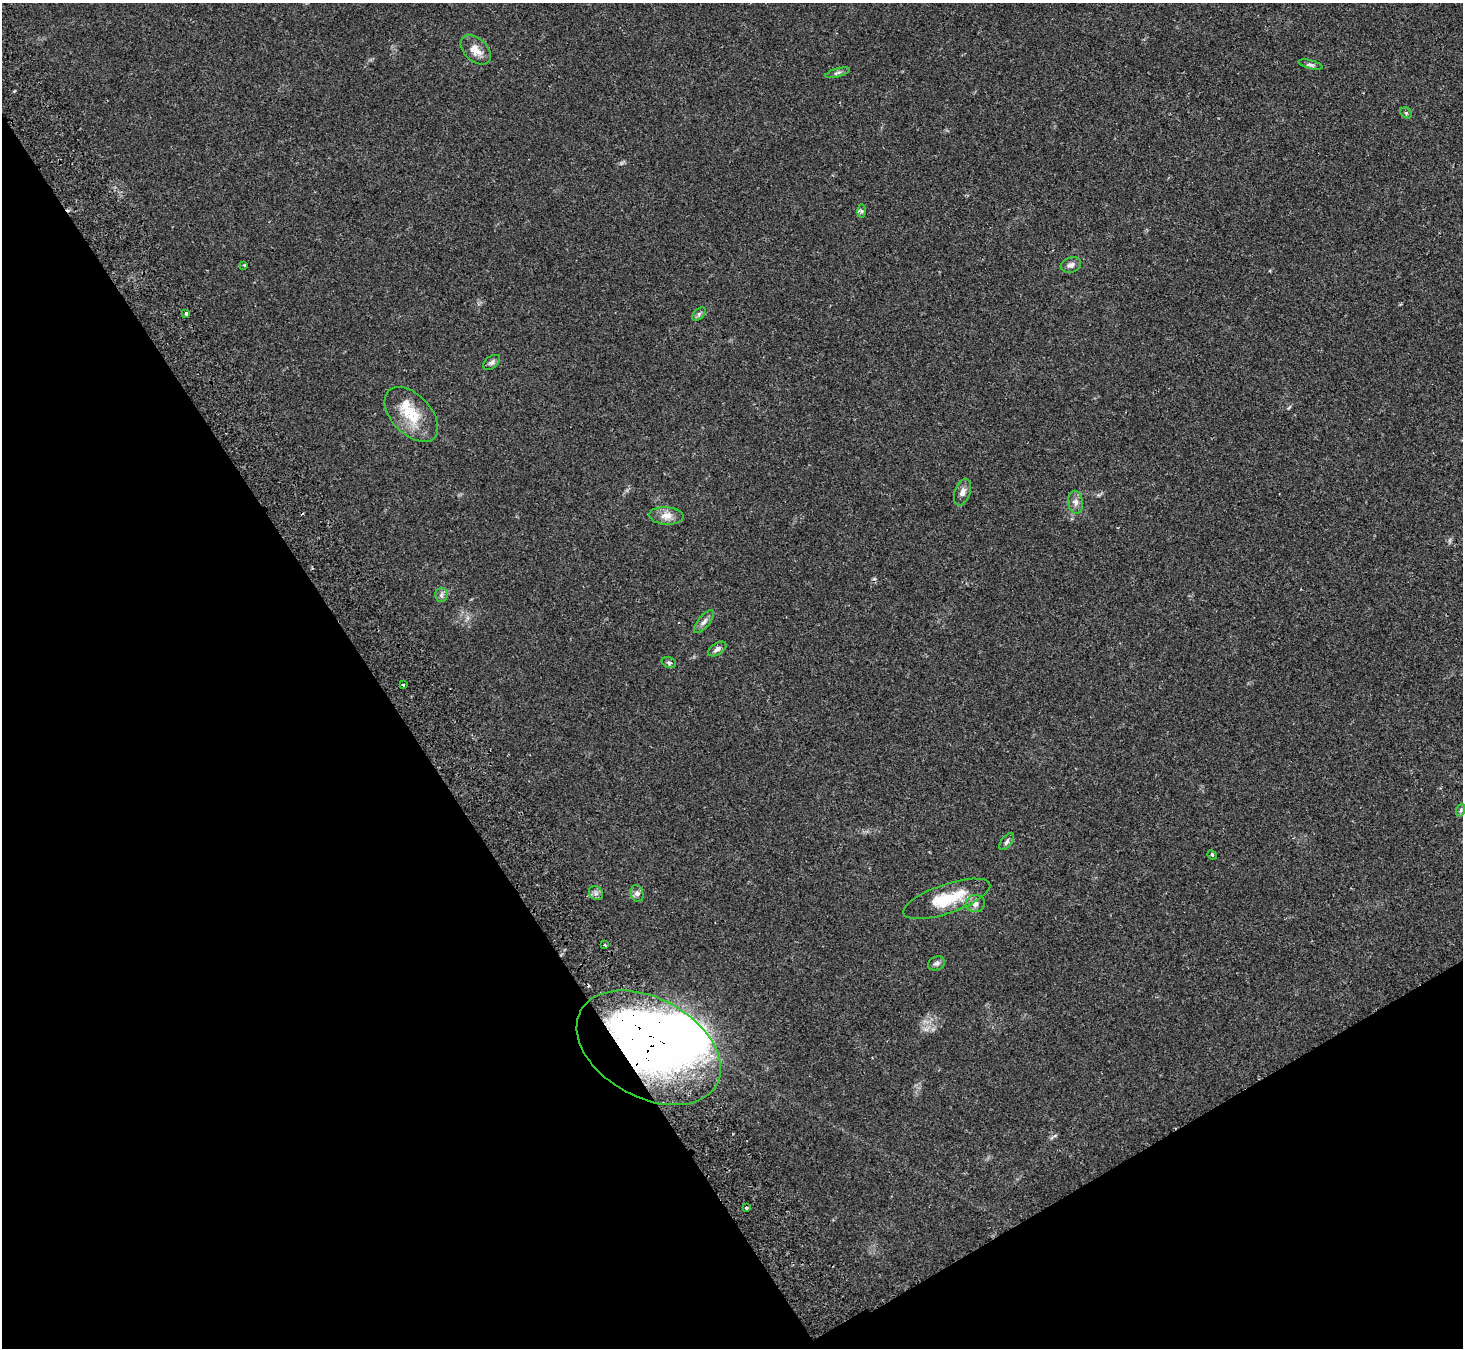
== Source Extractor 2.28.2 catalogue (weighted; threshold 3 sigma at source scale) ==
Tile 14 of 4 x 4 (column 2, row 4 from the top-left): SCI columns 1516-2976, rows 194-1539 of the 5948 x 5908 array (HDU 1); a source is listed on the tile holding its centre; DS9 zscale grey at full resolution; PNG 1465 x 1350 px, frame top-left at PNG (2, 3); each listed source drawn as its Kron ellipse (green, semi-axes under 4 px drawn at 4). Shown black and unused: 32% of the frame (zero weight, under 2 of 3 exposures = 3% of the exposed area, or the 3 px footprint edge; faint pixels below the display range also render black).
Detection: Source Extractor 2.28.2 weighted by HDU 2 'WHT'; one run over the whole footprint, this tile lists its part. Background 0.0546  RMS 0.0051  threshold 0.023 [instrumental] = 3 sigma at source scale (4.5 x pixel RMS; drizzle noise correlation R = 1.50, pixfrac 1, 0.05/0.05 arcsec/px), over >= 5 px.
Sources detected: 32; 2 inside a brighter listed object's ellipse — not listed separately; the other 30 listed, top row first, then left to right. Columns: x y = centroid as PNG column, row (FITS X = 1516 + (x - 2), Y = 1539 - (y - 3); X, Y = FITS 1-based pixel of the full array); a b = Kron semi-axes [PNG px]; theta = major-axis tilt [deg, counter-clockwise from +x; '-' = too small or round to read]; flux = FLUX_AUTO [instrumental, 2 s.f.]
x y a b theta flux
476 50 17 11 -42 5.5
1311 65 13 3 -13 1.2
838 73 13 3 16 1.2
1406 113 6 5 - 0.86
861 211 6 4 -89 0.91
244 265 3 3 - 0.43
1071 265 10 7 17 1.9
186 313 3 3 - 1.8
699 314 8 5 46 1.1
492 362 10 6 38 1.4
411 414 33 19 -46 16
963 492 14 7 72 2.6
1076 502 11 7 -84 2.5
666 516 17 9 -3 4.4
441 595 7 6 - 1.4
704 622 14 6 50 2.1
717 649 10 5 33 1.7
669 663 7 5 -20 1.1
403 685 3 2 - 0.78
1461 810 6 4 71 0.82
1007 841 10 5 53 1.3
1212 855 5 4 - 0.65
596 893 7 6 - 1.6
637 894 8 6 -75 1.7
947 899 45 14 19 20
975 904 9 8 - 2.5
605 945 3 2 - 0.72
936 963 9 6 23 1.4
649 1048 77 49 -29 430
746 1208 3 3 - 2.6
Overlapping masked pixels (flux is a lower limit): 1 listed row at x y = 649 1048